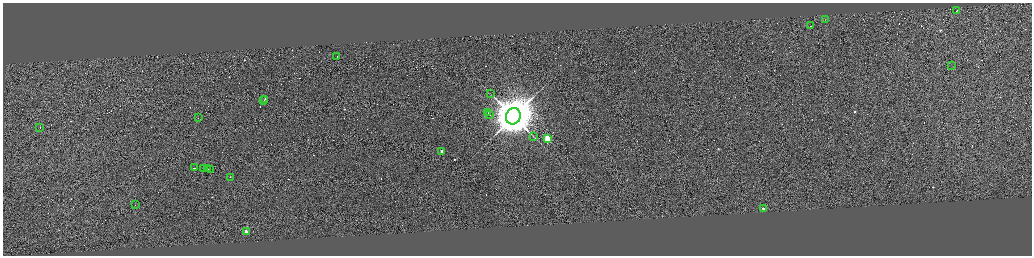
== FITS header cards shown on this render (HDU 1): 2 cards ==
NAXIS1  =                 4117
NAXIS2  =                 1013

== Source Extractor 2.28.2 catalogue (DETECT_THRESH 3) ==
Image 4117 x 1013 px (HDU 1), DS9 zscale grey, zoomed out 1/4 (1 PNG px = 4 x 4 image px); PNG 1034 x 258 px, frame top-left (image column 4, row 1011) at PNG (3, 3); each listed source drawn as its Kron ellipse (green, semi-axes under 4 px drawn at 4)
Background 1.1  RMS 3.9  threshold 11.6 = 3 sigma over >= 5 px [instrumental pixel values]
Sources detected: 306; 282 cannot appear on this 1/4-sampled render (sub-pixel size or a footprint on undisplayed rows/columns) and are neither listed nor drawn; the other 24 listed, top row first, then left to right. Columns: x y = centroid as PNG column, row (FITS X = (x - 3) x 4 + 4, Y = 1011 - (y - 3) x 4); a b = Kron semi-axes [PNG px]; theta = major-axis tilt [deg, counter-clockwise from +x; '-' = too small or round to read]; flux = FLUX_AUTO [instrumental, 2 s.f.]
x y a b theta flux
956 11 2 1 - 1.7e+04
825 20 2 1 - 7.5e+02
810 26 4 1 - 2.9e+04
337 56 2 1 - 1.2e+04
951 65 2 1 - 1.1e+04
490 94 2 1 - 5.4e+02
264 99 3 1 - 3.2e+04
263 101 3 1 - 2.8e+04
488 113 2 1 - 3.8e+04
489 114 2 1 - 4.5e+04
513 116 8 7 - 1.3e+07
198 118 2 1 - 2.5e+02
40 128 2 1 - 2.8e+04
533 136 2 1 - 6.3e+02
547 138 2 2 - 1.4e+05
442 151 2 2 - 2.6e+04
194 168 2 1 - 2.4e+04
203 168 4 1 - 1.6e+04
207 169 2 1 - 4.4e+04
211 169 4 1 - 4.0e+04
230 177 2 1 - 4.2e+03
135 205 2 1 - 5.7e+02
763 209 2 1 - 2.3e+04
246 231 2 2 - 2.7e+04
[282 sub-pixel or undisplayed-footprint detections neither listed nor drawn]